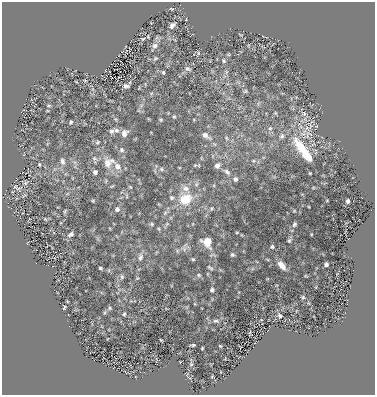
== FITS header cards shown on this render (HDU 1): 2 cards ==
NAXIS1  =                  373 / size of the n'th axis
NAXIS2  =                  393 / size of the n'th axis

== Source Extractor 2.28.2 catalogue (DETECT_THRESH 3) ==
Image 373 x 393 px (HDU 1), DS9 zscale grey, 1 PNG px = 1 image px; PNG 377 x 397 px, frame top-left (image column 1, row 393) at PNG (2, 2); no overlay
Background 1.17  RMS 0.66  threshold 1.98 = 3 sigma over >= 5 px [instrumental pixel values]
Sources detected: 84; all 84 listed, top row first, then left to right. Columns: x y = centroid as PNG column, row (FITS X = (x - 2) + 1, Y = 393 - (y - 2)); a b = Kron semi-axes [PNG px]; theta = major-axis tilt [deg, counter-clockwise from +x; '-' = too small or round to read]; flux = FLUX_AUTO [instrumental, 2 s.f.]
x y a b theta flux
171 9 5 3 - 42
172 25 7 5 45 150
143 39 6 5 - 62
155 46 8 7 - 170
198 53 5 3 - 52
155 58 7 5 38 73
224 61 6 5 - 71
188 69 9 6 -25 120
163 72 4 3 - 52
85 80 4 3 - 42
126 86 7 4 -6 120
245 91 6 5 - 70
48 105 6 3 0 49
304 113 7 5 -88 110
174 117 5 4 - 51
115 119 6 4 -70 57
161 120 4 4 - 54
71 122 4 3 - 66
310 124 18 9 81 420
270 128 7 6 - 100
116 130 8 6 -25 150
111 131 7 6 - 120
124 133 8 7 - 260
206 136 12 6 -35 250
282 136 7 6 - 110
226 138 6 4 -62 74
97 142 6 5 - 70
122 150 7 7 - 120
303 151 37 10 -54 1400
94 158 8 7 - 130
62 161 10 6 -77 160
108 163 15 11 31 560
39 164 4 3 - 44
195 165 5 4 - 51
117 166 11 8 -51 320
217 166 8 6 45 180
161 169 7 6 - 100
95 172 5 4 - 120
227 172 11 6 -43 170
235 179 6 6 - 120
25 183 8 5 35 84
130 187 6 4 -44 45
16 188 13 4 -30 110
185 188 11 8 -19 290
127 196 6 4 -89 56
172 198 6 6 - 76
185 199 15 12 24 1100
93 201 4 4 - 45
348 201 4 3 - 98
211 208 6 4 83 56
117 209 6 6 - 130
65 211 6 3 64 56
165 213 8 5 46 92
45 219 5 4 - 44
152 224 5 4 - 63
294 224 5 4 - 72
159 229 5 3 - 47
237 232 4 2 - 34
70 234 8 5 29 120
289 241 5 4 - 57
207 242 9 8 - 760
272 247 3 3 - 59
232 255 5 5 - 67
140 257 11 6 77 160
193 259 5 4 - 53
326 264 4 4 - 99
282 265 9 4 -51 240
100 268 3 3 - 56
210 268 7 3 -39 69
199 275 6 5 - 68
122 277 7 5 -89 77
212 290 5 4 - 82
303 297 5 4 - 53
64 307 4 3 - 59
110 308 5 4 - 52
124 314 4 3 - 52
280 316 8 6 -54 100
216 321 8 4 0 99
161 340 3 2 - 36
193 345 4 2 - 60
220 346 3 2 - 34
202 348 3 2 - 37
191 364 5 4 - 48
188 377 7 2 -45 36